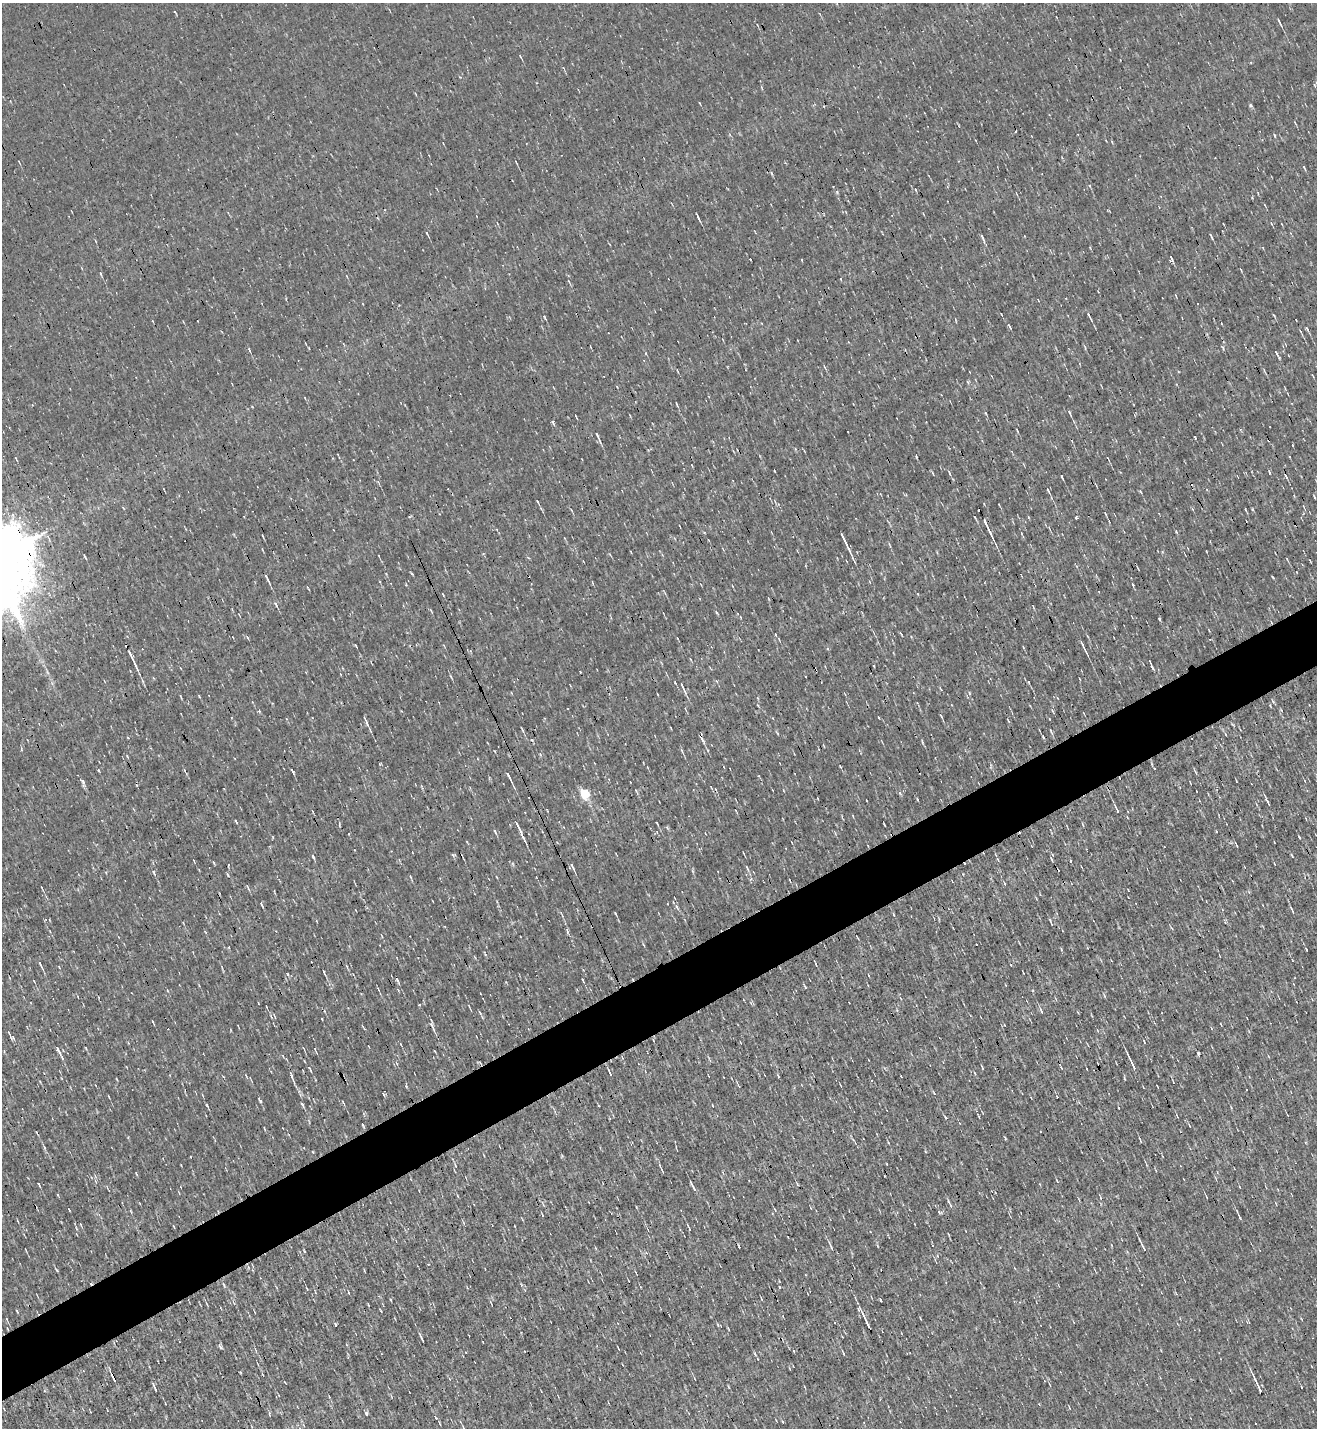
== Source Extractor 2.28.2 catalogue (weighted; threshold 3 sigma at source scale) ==
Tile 7 of 4 x 4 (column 3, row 2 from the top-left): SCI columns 2911-4225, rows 2851-4276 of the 5685 x 5701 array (HDU 1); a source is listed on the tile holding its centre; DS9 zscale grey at full resolution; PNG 1319 x 1430 px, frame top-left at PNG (2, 3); no overlay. Shown black and unused: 5% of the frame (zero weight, under 3 of 4 exposures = <1% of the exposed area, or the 3 px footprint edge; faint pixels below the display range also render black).
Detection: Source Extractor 2.28.2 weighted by HDU 2 'WHT'; one run over the whole footprint, this tile lists its part. Background 0.00267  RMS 0.039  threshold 0.177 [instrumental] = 3 sigma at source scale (4.5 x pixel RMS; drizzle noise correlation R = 1.50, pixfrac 1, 0.05/0.05 arcsec/px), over >= 5 px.
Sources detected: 196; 10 cosmic-ray / hot-pixel residue — not listed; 3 inside a brighter listed object's ellipse — not listed separately; the other 183 listed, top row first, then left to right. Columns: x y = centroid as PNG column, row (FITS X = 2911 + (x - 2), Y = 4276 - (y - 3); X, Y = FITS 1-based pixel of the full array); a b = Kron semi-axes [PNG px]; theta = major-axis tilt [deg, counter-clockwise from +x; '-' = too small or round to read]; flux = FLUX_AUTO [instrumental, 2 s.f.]
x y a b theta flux
1279 21 10 3 -65 8.7
1251 105 4 4 - 6.7
1275 136 4 3 - 4
516 162 6 2 -66 3.1
1304 168 7 2 -58 4.3
1016 193 7 2 -69 3.4
698 216 8 2 -65 10
427 233 6 2 -62 5.2
1211 236 7 2 -67 5.9
983 238 11 3 -66 9
1171 258 8 3 -69 6.9
1241 270 4 2 - 3
101 273 6 3 -79 5
1274 315 6 2 -50 4.3
1089 316 12 3 -59 11
544 317 6 2 -71 3.9
1009 325 7 3 -70 5.9
1307 328 6 4 -63 5.5
1300 331 5 3 - 4
1223 348 5 3 - 4.8
249 350 5 3 - 5.2
1276 353 6 4 -57 5.9
824 367 6 3 -71 4.3
677 404 7 2 -71 4.8
1069 412 6 3 -68 7.6
985 413 5 3 - 3.9
926 422 2 2 - 2.4
1017 430 4 2 - 2.9
598 436 15 3 -64 12
916 457 4 2 - 3.4
1108 459 7 2 -58 4
651 470 5 3 - 4.1
949 473 8 3 -67 6.5
1062 477 5 2 - 5.9
1048 491 7 3 -65 7.3
1140 491 5 3 - 4.1
537 501 4 2 - 4
1245 509 5 2 - 3.4
1105 514 4 3 - 4.2
1076 517 4 3 - 9.5
975 518 3 2 - 3
987 526 27 3 -65 38
844 540 24 2 -64 34
85 557 5 2 - 5
266 577 9 3 -63 14
1273 577 4 2 - 3.5
1133 585 3 2 - 4.1
276 604 8 4 -51 8.4
717 613 6 3 -54 4.5
1159 619 5 3 - 4.5
775 635 6 3 -71 3.7
247 637 7 3 -55 5.3
356 646 3 2 - 3.8
1083 646 18 3 -64 14
1023 647 4 3 - 2.8
132 657 26 3 -64 37
690 659 4 3 - 3
1152 667 8 3 -63 7
153 678 4 3 - 4.7
1028 682 4 2 - 3.6
682 685 10 3 -68 9.8
199 696 4 3 - 3.1
1270 705 4 3 - 3.1
259 711 4 4 - 4.5
941 716 4 2 - 3.6
366 721 13 3 -66 13
522 729 8 2 -67 5.8
1051 731 7 3 -64 6.2
1225 734 5 3 - 3.1
1043 737 5 3 - 4
21 749 5 3 - 3.7
681 750 7 3 -71 5.5
840 766 4 2 - 2.7
1154 768 3 2 - 3.1
99 770 3 3 - 15
292 770 7 2 -60 7.5
1196 773 7 3 -71 5.2
509 776 11 3 -63 15
83 781 8 5 -53 9.1
584 793 5 5 - 260
817 798 3 2 - 2.5
866 800 3 2 - 2.3
1267 800 13 2 -63 10
1117 809 10 3 -62 12
657 823 4 2 - 3.6
517 824 26 3 -65 27
1083 825 5 2 - 3.3
495 832 8 4 -65 6.7
273 837 5 3 - 3
1299 837 4 3 - 3.4
1237 845 6 2 -59 4.4
1292 856 5 3 - 3.3
313 857 6 3 -64 5.9
194 861 4 2 - 2.6
228 865 3 3 - 8.5
572 866 10 4 -61 12
747 868 8 3 -64 7.1
227 874 6 2 -71 4.1
411 877 5 3 - 4
497 877 4 2 - 3.4
1004 884 6 3 -80 4.6
248 887 8 2 -69 4.5
42 888 4 2 - 2.8
1263 905 2 2 - 2.4
677 907 7 3 -54 6.9
1292 910 9 2 -65 7.5
616 913 6 2 -67 3.7
894 915 5 3 - 3.5
46 919 4 3 - 3.6
1051 922 7 2 -67 6.6
567 931 6 4 -87 6
1306 949 3 2 - 4.5
397 958 4 2 - 2.6
40 965 11 3 -64 9.2
583 980 4 2 - 4.6
34 981 4 3 - 2.6
419 1004 3 2 - 4.1
267 1007 3 2 - 2.5
1041 1011 8 3 -65 8.8
480 1013 6 4 -48 5.2
322 1019 3 2 - 2.7
153 1022 5 2 - 3.9
432 1025 13 4 -74 16
9 1033 5 3 - 5.1
13 1038 6 5 - 7.5
1144 1042 4 2 - 3.5
57 1048 6 4 -73 13
86 1048 4 2 - 2.6
283 1056 5 3 - 3
943 1062 3 3 - 2.4
1132 1063 21 3 -65 26
982 1067 6 2 -67 4.8
310 1069 9 4 -61 7.1
610 1073 8 3 -65 7.8
975 1073 5 3 - 3.3
292 1077 11 4 -69 12
841 1086 4 2 - 3.1
934 1093 6 3 -71 3.9
108 1096 4 2 - 3
260 1100 8 3 -56 6.3
343 1102 6 2 -57 3.8
1079 1102 4 4 - 4.1
207 1105 5 3 - 4.8
302 1105 7 3 -65 6.4
713 1106 4 2 - 3
978 1116 8 2 -68 5.3
313 1152 3 2 - 2.9
662 1170 7 2 -65 4.6
1057 1181 4 3 - 2.7
39 1184 4 2 - 4.5
797 1184 4 3 - 3.5
693 1187 13 3 -63 12
1240 1187 4 2 - 2.5
1206 1197 4 2 - 3.2
951 1206 7 3 -71 4.7
775 1210 5 3 - 3.7
1240 1217 6 2 -65 7.6
81 1225 5 3 - 3.5
76 1228 5 3 - 3.6
689 1228 9 2 -65 5.4
831 1247 15 3 -67 9
1143 1247 13 3 -64 12
57 1270 6 2 -46 4
224 1285 7 3 -71 5
234 1303 6 4 -38 5.4
491 1304 7 2 -60 3.3
368 1305 4 2 - 3.9
6 1319 5 3 - 4.1
866 1320 22 3 -63 33
335 1325 3 3 - 9.6
718 1325 6 3 -20 4.6
421 1338 18 2 -65 8.6
220 1347 6 4 -62 8.1
843 1353 7 2 -65 5.6
758 1359 4 3 - 3.2
113 1378 12 4 -67 26
1255 1379 18 4 -67 13
1301 1387 2 2 - 4
155 1388 10 2 -67 8
165 1403 3 2 - 3
366 1413 5 4 - 7.9
440 1424 5 2 - 4
463 1428 6 2 -75 3.8
Overlapping masked pixels (flux is a lower limit): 1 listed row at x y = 113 1378
Isophote crosses this tile's border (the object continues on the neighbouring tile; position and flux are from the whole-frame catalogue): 1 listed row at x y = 463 1428
Unlisted compact peaks at least as high as the median listed source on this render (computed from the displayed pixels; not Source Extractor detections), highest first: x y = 1198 1053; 837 192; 553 422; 1252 509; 153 872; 287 974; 900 793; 1176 532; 805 987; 363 1125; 969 693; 1195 438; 880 1300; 304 1251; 1005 1138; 436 1418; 406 1086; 968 382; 412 574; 384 1095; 235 821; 917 799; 562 1156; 774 471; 240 1372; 939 1212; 1061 949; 214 863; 44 1148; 17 1311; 779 1287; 136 1173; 1270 473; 324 971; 777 733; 1232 724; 1252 198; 262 905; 827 649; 1216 831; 922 742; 36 1132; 963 874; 1162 552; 390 1300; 1070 861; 946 1117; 758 706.